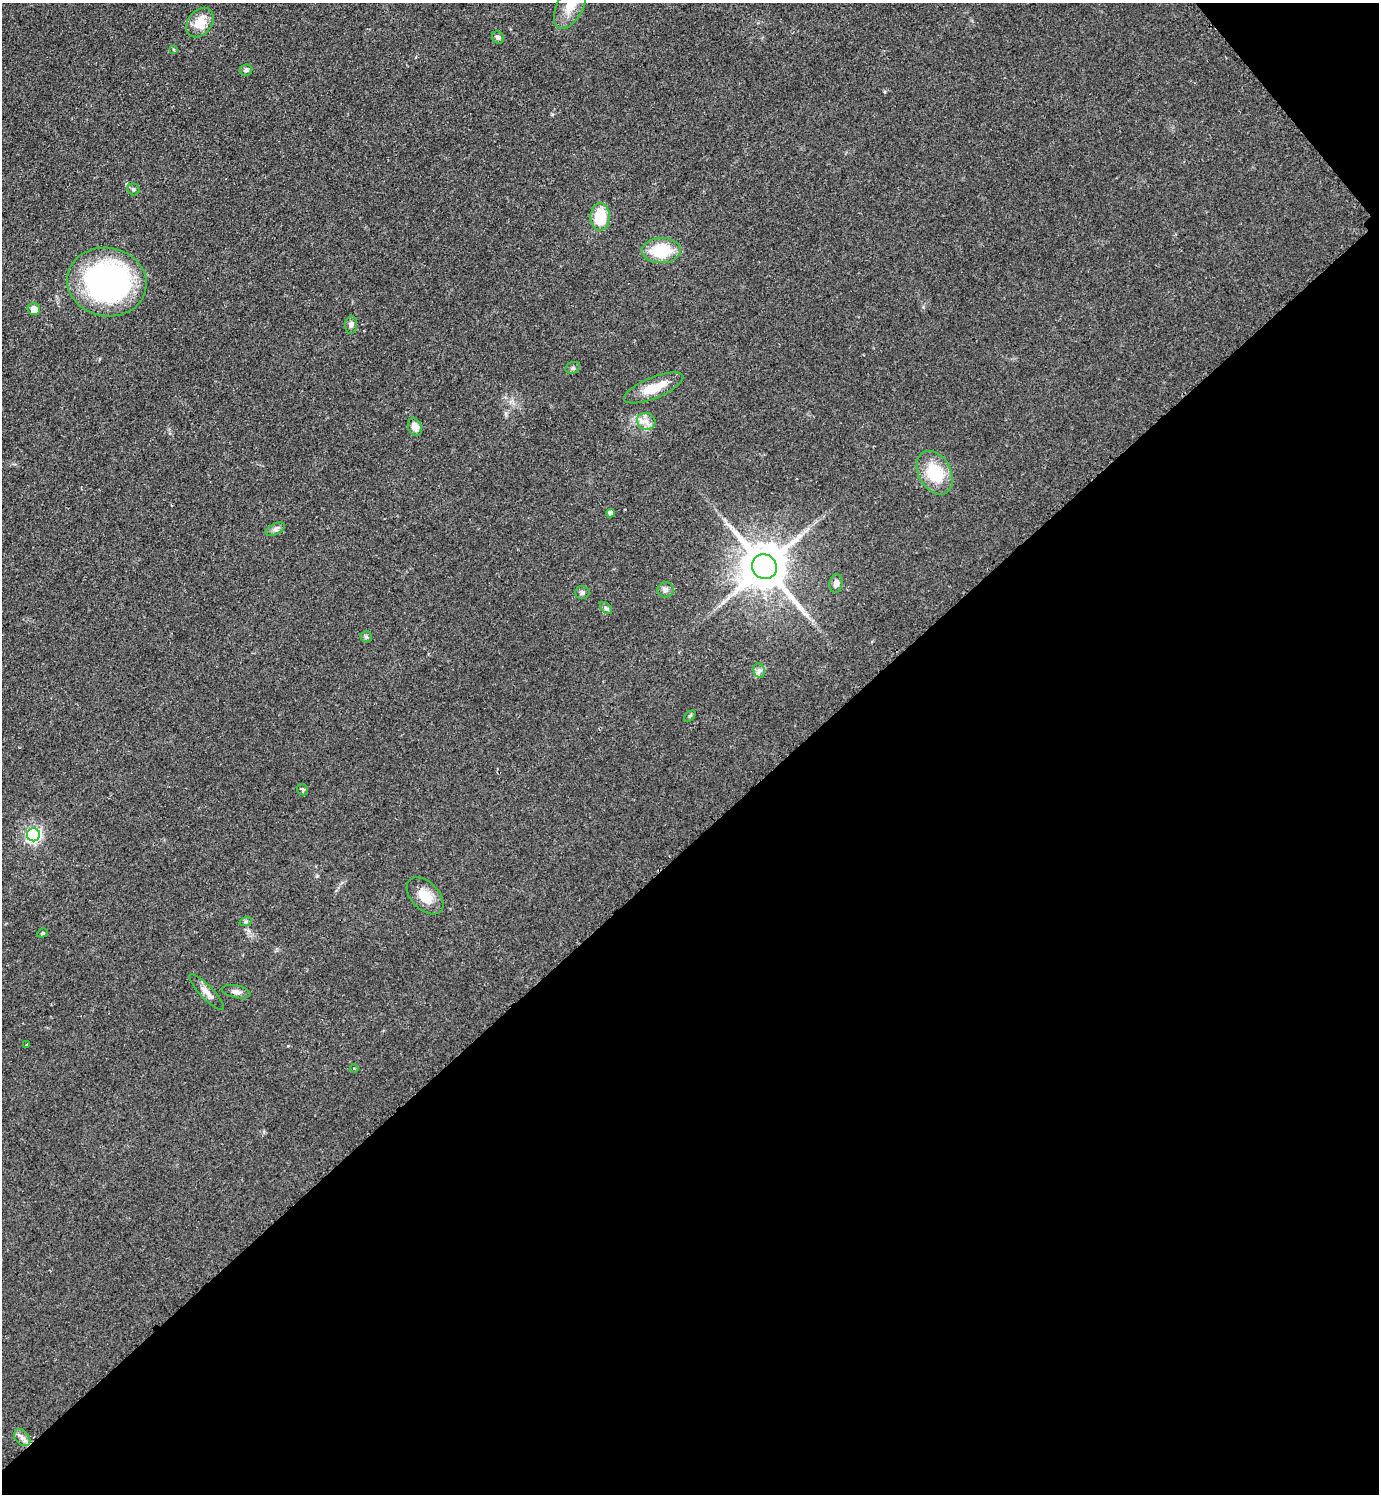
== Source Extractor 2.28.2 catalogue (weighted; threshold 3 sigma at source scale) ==
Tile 12 of 4 x 4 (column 4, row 3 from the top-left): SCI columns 4444-5820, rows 1499-2990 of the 5988 x 5990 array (HDU 1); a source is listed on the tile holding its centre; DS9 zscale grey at full resolution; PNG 1381 x 1496 px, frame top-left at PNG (2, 3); each listed source drawn as its Kron ellipse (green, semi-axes under 4 px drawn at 4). Shown black and unused: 45% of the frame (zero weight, under 2 of 3 exposures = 1% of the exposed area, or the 3 px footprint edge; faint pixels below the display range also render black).
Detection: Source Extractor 2.28.2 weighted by HDU 2 'WHT'; one run over the whole footprint, this tile lists its part. Background 0.0801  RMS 0.0074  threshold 0.0331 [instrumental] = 3 sigma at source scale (4.5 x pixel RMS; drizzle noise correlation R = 1.50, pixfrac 1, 0.05/0.05 arcsec/px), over >= 5 px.
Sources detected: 36; all 36 listed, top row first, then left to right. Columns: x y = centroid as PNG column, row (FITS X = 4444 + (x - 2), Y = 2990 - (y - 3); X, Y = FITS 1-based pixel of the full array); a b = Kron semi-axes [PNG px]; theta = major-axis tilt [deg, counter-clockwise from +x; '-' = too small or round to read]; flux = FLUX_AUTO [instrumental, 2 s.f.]
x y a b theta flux
570 6 24 13 62 13
200 23 16 12 52 14
498 37 6 5 - 2.4
174 50 4 3 - 0.85
246 70 6 5 - 1.5
133 189 6 5 - 1.6
600 217 14 9 88 26
661 251 19 12 2 30
107 282 40 34 -9 190
34 309 6 6 - 6.4
351 325 9 6 85 2.2
573 368 7 5 20 1.6
654 388 32 10 22 16
646 421 9 8 - 4.8
415 427 9 6 -69 6.7
935 473 23 16 -60 31
610 513 4 4 - 3.7
275 529 10 5 25 2.4
764 567 13 12 - 3600
836 583 9 6 80 3.8
665 590 8 7 - 2.6
582 592 7 6 - 2.1
606 608 7 4 -45 1.3
366 637 6 5 - 1.2
759 670 7 5 -78 2.2
690 716 7 4 45 1
303 790 6 5 - 1.2
33 835 6 6 - 180
425 896 22 14 -45 13
246 921 6 4 19 1.1
42 933 5 4 - 0.96
206 992 24 6 -46 5.4
236 992 14 6 -11 3.2
26 1044 3 3 - 2.9
354 1069 4 3 - 0.75
22 1438 9 6 -48 3.5
Isophote crosses this tile's border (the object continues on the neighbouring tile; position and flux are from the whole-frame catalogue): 1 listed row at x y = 570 6